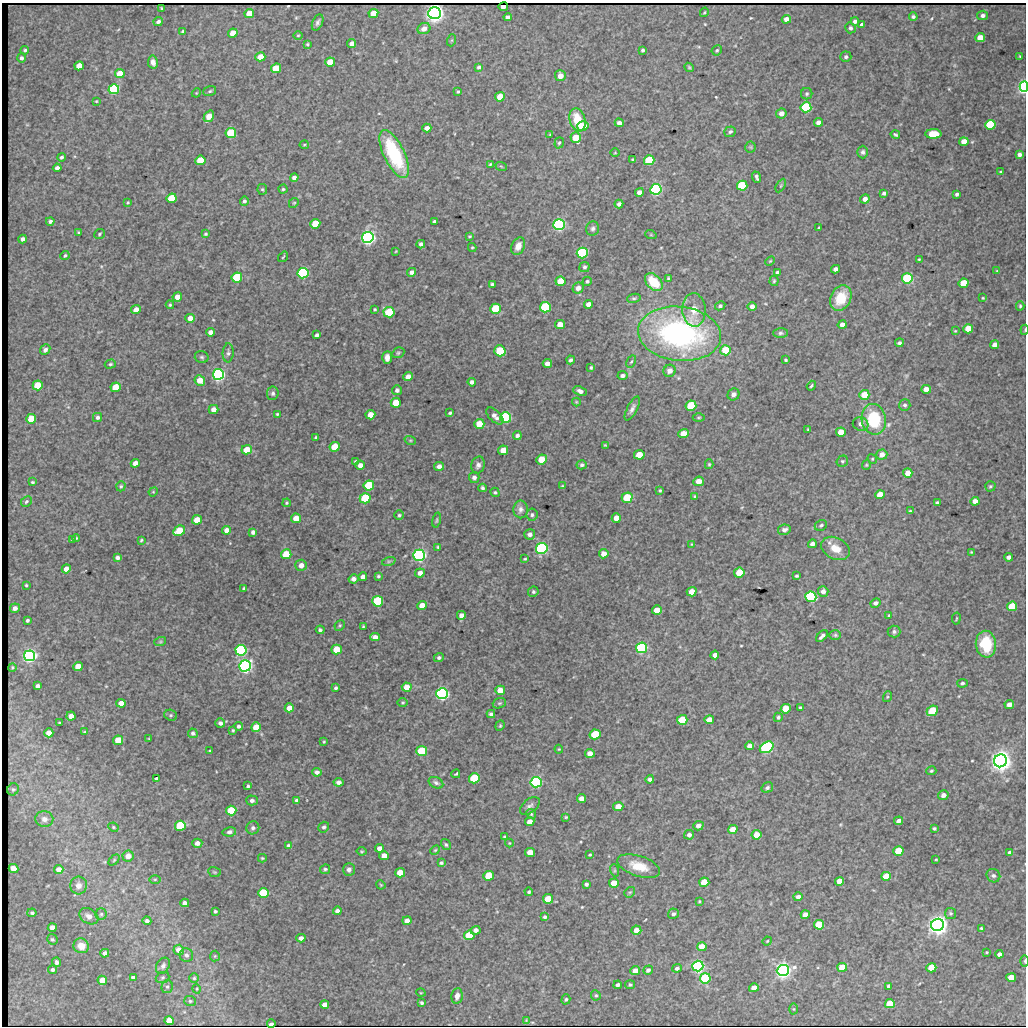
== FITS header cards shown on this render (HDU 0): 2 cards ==
NAXIS1  =                 1024 / length of data axis 1
NAXIS2  =                 1024 / length of data axis 2

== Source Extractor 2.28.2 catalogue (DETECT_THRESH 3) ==
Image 1024 x 1024 px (HDU 0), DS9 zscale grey, 1 PNG px = 1 image px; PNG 1028 x 1028 px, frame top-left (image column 1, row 1024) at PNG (2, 3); each listed source drawn as its Kron ellipse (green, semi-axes under 4 px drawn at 4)
Background 2190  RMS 9.4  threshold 28.3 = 3 sigma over >= 5 px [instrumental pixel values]
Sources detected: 512; of the 512, the 500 brightest by FLUX_AUTO listed and drawn (12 fainter detections omitted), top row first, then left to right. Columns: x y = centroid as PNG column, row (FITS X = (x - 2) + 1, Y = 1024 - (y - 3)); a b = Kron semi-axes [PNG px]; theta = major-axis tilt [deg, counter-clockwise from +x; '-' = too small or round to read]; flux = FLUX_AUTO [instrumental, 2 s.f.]
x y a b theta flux
503 7 4 3 - 560
162 8 3 2 - 540
704 12 5 3 - 670
249 13 5 4 - 14000
373 13 5 4 - 10000
435 13 6 6 - 560000
983 15 5 4 - 2500
508 17 4 4 - 2200
913 17 4 4 - 1400
786 19 5 4 - 4500
855 21 4 4 - 2200
158 22 5 3 - 1600
318 22 8 5 67 1700
862 24 4 3 - 2100
850 28 5 5 - 1600
424 29 6 5 - 4900
183 31 4 3 - 1000
233 33 5 4 - 11000
298 35 4 3 - 540
980 38 5 4 - 11000
452 40 6 4 71 740
352 43 4 4 - 3900
307 44 3 3 - 720
25 50 4 4 - 1000
643 50 3 3 - 1100
717 50 5 4 - 1000
1020 56 4 3 - 690
260 57 5 4 - 10000
846 57 5 5 - 1500
21 58 4 4 - 1600
153 62 6 5 - 3000
330 62 5 4 - 17000
79 66 5 4 - 9700
479 67 4 3 - 1300
689 67 5 3 - 870
276 68 5 4 - 20000
120 74 5 4 - 17000
560 76 5 5 - 4800
1024 86 5 4 - 250000
114 89 5 5 - 90000
210 91 6 5 - 1000
458 92 3 3 - 730
196 93 5 3 - 520
807 94 6 5 - 1200
500 97 5 4 - 11000
96 101 3 2 - 540
806 107 5 5 - 71000
781 113 5 5 - 3900
209 116 6 4 55 8800
577 120 12 8 -76 16000
818 122 4 4 - 3400
619 123 4 4 - 2700
990 125 5 5 - 58000
583 126 6 5 - 13000
427 128 4 4 - 3100
730 132 6 5 - 1500
231 133 5 5 - 41000
550 134 4 3 - 580
895 134 5 3 - 990
933 134 8 4 1 23000
576 138 5 5 - 17000
964 142 4 4 - 8200
559 143 6 4 70 1000
304 145 4 4 - 660
750 147 5 5 - 980
863 152 6 5 - 1500
615 153 5 3 - 530
394 154 26 10 -64 50000
1019 154 4 4 - 2500
61 157 4 3 - 1200
200 160 5 4 - 19000
633 160 3 3 - 770
649 160 5 5 - 39000
490 164 4 2 - 710
501 166 6 3 -19 610
57 168 4 4 - 2600
1001 172 3 3 - 1000
294 177 4 4 - 2200
757 177 6 3 -69 1300
781 185 7 4 59 1000
742 186 5 5 - 45000
262 189 5 5 - 850
283 189 4 4 - 960
656 189 6 5 - 140000
639 192 4 4 - 3600
884 193 4 3 - 1500
957 194 4 3 - 1300
172 198 5 4 - 26000
865 199 5 4 - 3400
244 201 4 4 - 1500
128 202 3 3 - 670
294 203 5 4 - 790
619 204 4 4 - 1900
50 221 4 3 - 1600
434 221 4 3 - 1200
315 224 5 5 - 14000
559 225 5 5 - 210000
593 228 7 6 - 1800
819 228 3 2 - 560
79 233 3 3 - 1000
99 234 6 4 40 940
205 234 4 3 - 880
651 235 6 3 -18 510
470 236 4 3 - 640
368 237 6 5 - 370000
23 239 4 3 - 2000
421 244 4 4 - 2000
518 246 9 6 63 5000
472 247 4 4 - 690
396 251 4 3 - 520
582 253 5 5 - 75000
65 255 4 3 - 990
283 257 6 3 54 590
919 259 3 3 - 600
770 261 5 3 - 630
584 267 5 5 - 1200
835 269 4 4 - 2500
997 271 4 3 - 590
412 272 4 4 - 2400
777 272 4 3 - 1300
303 273 5 5 - 120000
237 277 5 5 - 42000
668 278 4 3 - 740
907 278 5 5 - 71000
560 281 5 4 - 9700
587 281 4 4 - 1000
774 281 5 4 - 940
654 282 10 7 -45 19000
964 283 5 4 - 21000
492 284 4 3 - 1000
578 288 6 5 - 3400
177 297 5 4 - 4600
634 298 7 4 8 1100
841 298 13 10 61 18000
983 298 3 3 - 640
588 304 4 4 - 4100
170 305 4 3 - 790
720 306 5 4 - 1300
752 306 4 4 - 2900
1020 306 4 4 - 870
545 307 5 5 - 49000
375 309 3 3 - 720
496 309 5 5 - 32000
136 310 5 4 - 5900
694 310 17 11 -87 8900
389 312 5 5 - 30000
190 318 5 4 - 4900
560 325 5 4 - 7400
842 325 4 4 - 4100
968 329 5 4 - 15000
1025 330 5 2 - 630
955 331 3 3 - 540
210 332 4 4 - 3100
781 333 7 5 1 1500
679 334 42 27 -6 170000
317 335 4 3 - 1600
899 343 4 3 - 1300
994 345 4 4 - 3300
45 350 6 4 46 1700
726 350 5 5 - 21000
500 351 5 5 - 29000
228 353 9 5 87 1800
398 353 6 5 - 1000
202 357 7 6 - 1300
387 358 6 5 - 3400
571 360 4 4 - 1500
786 360 4 3 - 940
631 362 6 3 61 890
547 363 4 4 - 3700
110 364 5 4 - 970
591 368 4 3 - 950
670 371 6 6 - 4200
218 374 5 5 - 240000
622 376 5 4 - 1800
408 377 5 4 - 3800
200 380 5 5 - 8300
472 382 4 4 - 2200
38 385 5 5 - 21000
811 386 5 3 - 910
116 387 5 4 - 16000
926 389 5 4 - 7100
397 390 5 5 - 1600
580 391 7 4 -25 2400
273 393 6 6 - 1500
733 394 6 5 - 2700
864 395 5 5 - 13000
576 402 4 4 - 620
396 403 5 5 - 11000
905 405 6 5 - 1500
691 406 5 5 - 33000
213 409 5 4 - 3900
632 409 13 5 62 2600
450 413 4 3 - 940
277 414 4 3 - 730
370 415 5 4 - 7300
495 416 11 5 -44 3200
98 417 4 4 - 1500
506 417 5 5 - 83000
699 417 6 3 0 660
31 419 5 5 - 16000
874 419 15 12 -78 32000
479 424 5 5 - 11000
861 424 8 7 - 2800
808 429 3 2 - 570
841 432 5 4 - 8800
683 434 5 4 - 7800
517 435 4 4 - 1700
316 437 3 3 - 810
410 440 6 3 -18 810
605 445 3 3 - 620
335 447 5 5 - 19000
247 450 5 4 - 10000
503 450 5 5 - 8300
639 455 5 5 - 12000
882 455 5 5 - 4800
541 459 5 5 - 13000
872 459 5 4 - 730
842 461 6 5 - 1000
356 462 4 4 - 1700
135 463 4 4 - 4200
709 464 5 4 - 810
360 465 5 4 - 3700
478 465 8 6 75 2500
582 465 5 4 - 1300
866 465 4 4 - 730
439 466 5 4 - 2900
908 473 4 4 - 6500
474 477 6 5 - 2100
699 481 5 5 - 6000
32 482 4 3 - 810
369 485 5 5 - 31000
121 486 5 4 - 890
562 486 4 4 - 610
990 486 5 5 - 1000
482 488 4 3 - 1200
660 490 3 3 - 770
153 492 5 4 - 610
495 492 5 4 - 890
880 495 5 4 - 7900
695 496 4 3 - 850
365 498 5 5 - 41000
627 498 5 5 - 23000
975 501 4 4 - 4000
26 502 6 5 - 1200
287 503 4 3 - 710
937 503 4 3 - 1500
521 509 9 7 89 2400
910 511 3 3 - 710
399 515 5 5 - 960
532 515 6 5 - 1400
296 518 5 5 - 8100
616 518 5 4 - 5500
197 520 5 4 - 9100
437 520 7 4 77 950
821 525 6 5 - 1200
227 530 4 4 - 4000
784 530 6 5 - 2100
179 531 6 5 - 20000
253 532 4 4 - 2000
530 534 5 5 - 2300
76 538 4 4 - 700
72 540 4 3 - 880
141 540 3 2 - 730
692 544 3 3 - 530
812 544 4 4 - 2600
438 547 4 3 - 850
542 548 5 5 - 180000
836 548 15 10 -28 9100
971 552 3 3 - 520
286 554 5 5 - 17000
604 554 5 4 - 4900
419 555 6 5 - 270000
117 557 4 3 - 1700
1008 557 4 4 - 2600
525 559 3 2 - 650
389 561 7 4 18 1100
301 565 6 5 - 4600
66 569 4 4 - 4800
420 573 5 4 - 2900
739 573 5 5 - 15000
378 576 4 3 - 920
797 576 4 3 - 930
363 577 4 4 - 3100
353 579 5 4 - 2600
26 585 3 3 - 770
244 589 4 3 - 1100
823 591 5 5 - 3100
533 592 5 5 - 1000
692 592 5 4 - 7300
811 597 5 5 - 150000
378 601 5 5 - 62000
876 603 5 4 - 2000
422 606 5 4 - 7600
1012 606 5 4 - 27000
15 608 5 4 - 3000
657 610 5 4 - 9000
461 615 4 4 - 2900
889 615 4 3 - 590
956 618 6 3 81 610
27 620 4 3 - 1100
340 625 5 5 - 880
363 626 3 2 - 680
320 630 4 3 - 1200
894 632 6 6 - 1700
835 635 6 5 - 990
822 636 7 3 46 1900
375 637 5 4 - 3600
160 642 6 4 18 740
986 644 13 10 -83 26000
642 648 5 5 - 130000
241 650 5 5 - 120000
337 650 5 5 - 14000
715 655 4 4 - 3400
30 656 5 5 - 320000
439 658 5 4 - 1300
78 666 5 4 - 11000
245 666 6 5 - 330000
12 667 4 3 - 720
962 683 5 4 - 1300
38 686 4 4 - 2400
407 687 5 4 - 6500
336 688 3 3 - 1100
500 690 5 5 - 7700
442 694 5 5 - 250000
887 697 5 3 - 700
121 703 4 4 - 5800
403 703 5 3 - 640
499 703 7 5 19 980
1009 704 5 4 - 5400
800 707 3 3 - 870
289 708 5 4 - 6200
786 709 5 5 - 18000
932 711 6 4 41 22000
491 714 4 4 - 1500
171 715 6 5 - 1100
71 716 4 4 - 5400
778 717 5 4 - 1100
682 720 5 5 - 24000
709 720 5 4 - 5800
60 723 3 3 - 900
220 723 5 4 - 2000
239 726 4 4 - 1500
500 726 5 4 - 820
256 727 5 5 - 11000
233 730 3 2 - 670
85 732 4 3 - 780
49 733 4 4 - 7200
193 733 5 4 - 1600
595 734 5 5 - 26000
149 739 3 2 - 620
118 740 5 4 - 15000
324 742 3 2 - 560
749 746 4 4 - 3300
767 747 7 5 30 130000
559 749 4 4 - 650
210 751 3 3 - 990
422 751 5 5 - 43000
590 753 5 4 - 5500
1000 761 6 6 - 710000
931 771 5 4 - 910
317 772 4 4 - 1800
456 774 4 2 - 720
156 778 4 3 - 830
474 778 5 5 - 38000
650 779 4 4 - 2000
339 782 5 4 - 2100
536 782 5 5 - 150000
436 783 8 5 -27 1700
248 786 4 3 - 970
767 788 6 5 - 1400
13 789 6 5 - 1200
943 795 5 5 - 3500
581 798 4 4 - 3900
252 800 6 5 - 2000
297 801 4 4 - 2100
530 806 11 6 39 2400
618 806 5 4 - 6900
231 810 5 5 - 25000
531 814 5 4 - 910
566 817 3 3 - 660
44 819 9 8 - 3600
898 821 4 4 - 2700
530 822 4 4 - 5400
180 826 5 5 - 44000
698 826 5 4 - 2800
113 827 5 3 - 750
324 827 6 5 - 1500
253 828 7 6 - 2100
934 828 3 3 - 950
733 829 5 4 - 7100
229 832 7 4 11 1600
689 835 5 4 - 2500
757 835 5 4 - 9300
504 836 3 2 - 550
197 843 5 4 - 3200
509 843 4 4 - 590
289 845 4 3 - 1300
446 845 5 4 - 1100
379 848 4 4 - 4100
435 850 5 4 - 760
361 851 5 3 - 640
898 851 5 4 - 20000
1010 852 4 3 - 1500
530 853 5 4 - 8500
590 855 3 3 - 690
128 856 5 5 - 6400
384 856 5 4 - 6700
262 858 4 3 - 740
936 859 3 2 - 530
114 860 6 4 46 970
441 863 3 3 - 1000
639 866 22 10 -18 13000
14 869 5 4 - 8200
59 869 5 4 - 5500
325 869 5 4 - 1100
349 870 6 6 - 2300
614 870 6 4 -72 930
214 872 6 4 -21 850
400 873 5 4 - 14000
489 876 5 5 - 25000
886 876 5 4 - 14000
993 876 7 6 - 1700
155 879 5 3 - 690
839 881 4 4 - 6000
704 882 5 4 - 16000
614 883 5 4 - 10000
586 884 4 4 - 1600
79 885 9 8 - 4300
381 885 5 3 - 610
529 892 4 4 - 1100
630 892 6 4 41 850
264 893 5 5 - 48000
798 897 4 4 - 2800
548 899 5 4 - 16000
699 901 3 3 - 610
185 903 4 4 - 3100
215 911 3 3 - 1100
337 911 4 4 - 2300
32 913 4 3 - 1100
951 913 5 5 - 1000
101 914 5 5 - 1200
673 914 5 5 - 1700
805 915 5 4 - 5700
89 916 10 7 -32 3600
545 917 4 3 - 1200
147 921 4 4 - 2100
407 921 4 4 - 4200
819 925 5 4 - 23000
938 925 6 6 - 590000
52 928 4 4 - 6500
981 928 3 3 - 670
476 930 5 4 - 3000
636 930 5 4 - 5200
469 935 5 4 - 29000
301 938 4 4 - 2800
52 939 6 5 - 1100
767 941 5 4 - 640
81 946 8 7 - 7700
702 947 5 4 - 7200
179 950 5 5 - 5700
987 952 3 2 - 520
105 953 4 4 - 3100
999 954 4 3 - 2500
186 955 7 6 - 2100
215 956 5 5 - 800
1025 961 6 2 90 1100
57 962 5 4 - 1600
163 966 9 6 58 2500
698 966 5 5 - 180000
842 967 5 4 - 15000
677 968 5 4 - 1800
931 968 5 4 - 18000
52 970 4 4 - 1500
648 970 5 4 - 1800
783 970 6 5 - 390000
635 971 5 4 - 5000
133 977 4 3 - 1900
163 977 7 5 21 1200
194 978 5 5 - 1100
705 978 5 5 - 51000
1011 978 5 4 - 13000
102 980 5 4 - 11000
618 985 4 3 - 1900
630 985 5 4 - 1100
889 986 4 4 - 2000
167 987 7 5 75 1400
754 988 5 4 - 6900
197 989 5 3 - 540
421 993 5 3 - 500
596 995 5 5 - 990
457 996 8 5 80 3000
566 999 5 4 - 920
190 1001 6 5 - 1200
422 1003 4 3 - 1200
890 1004 5 4 - 23000
325 1005 4 4 - 6500
794 1009 5 3 - 650
169 1021 5 4 - 12000
526 1021 3 2 - 610
271 1024 4 2 - 3300
At the frame edge (FLAGS 8, measured only in part): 3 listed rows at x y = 1024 86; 1025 330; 1025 961
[12 fainter detections neither listed nor drawn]